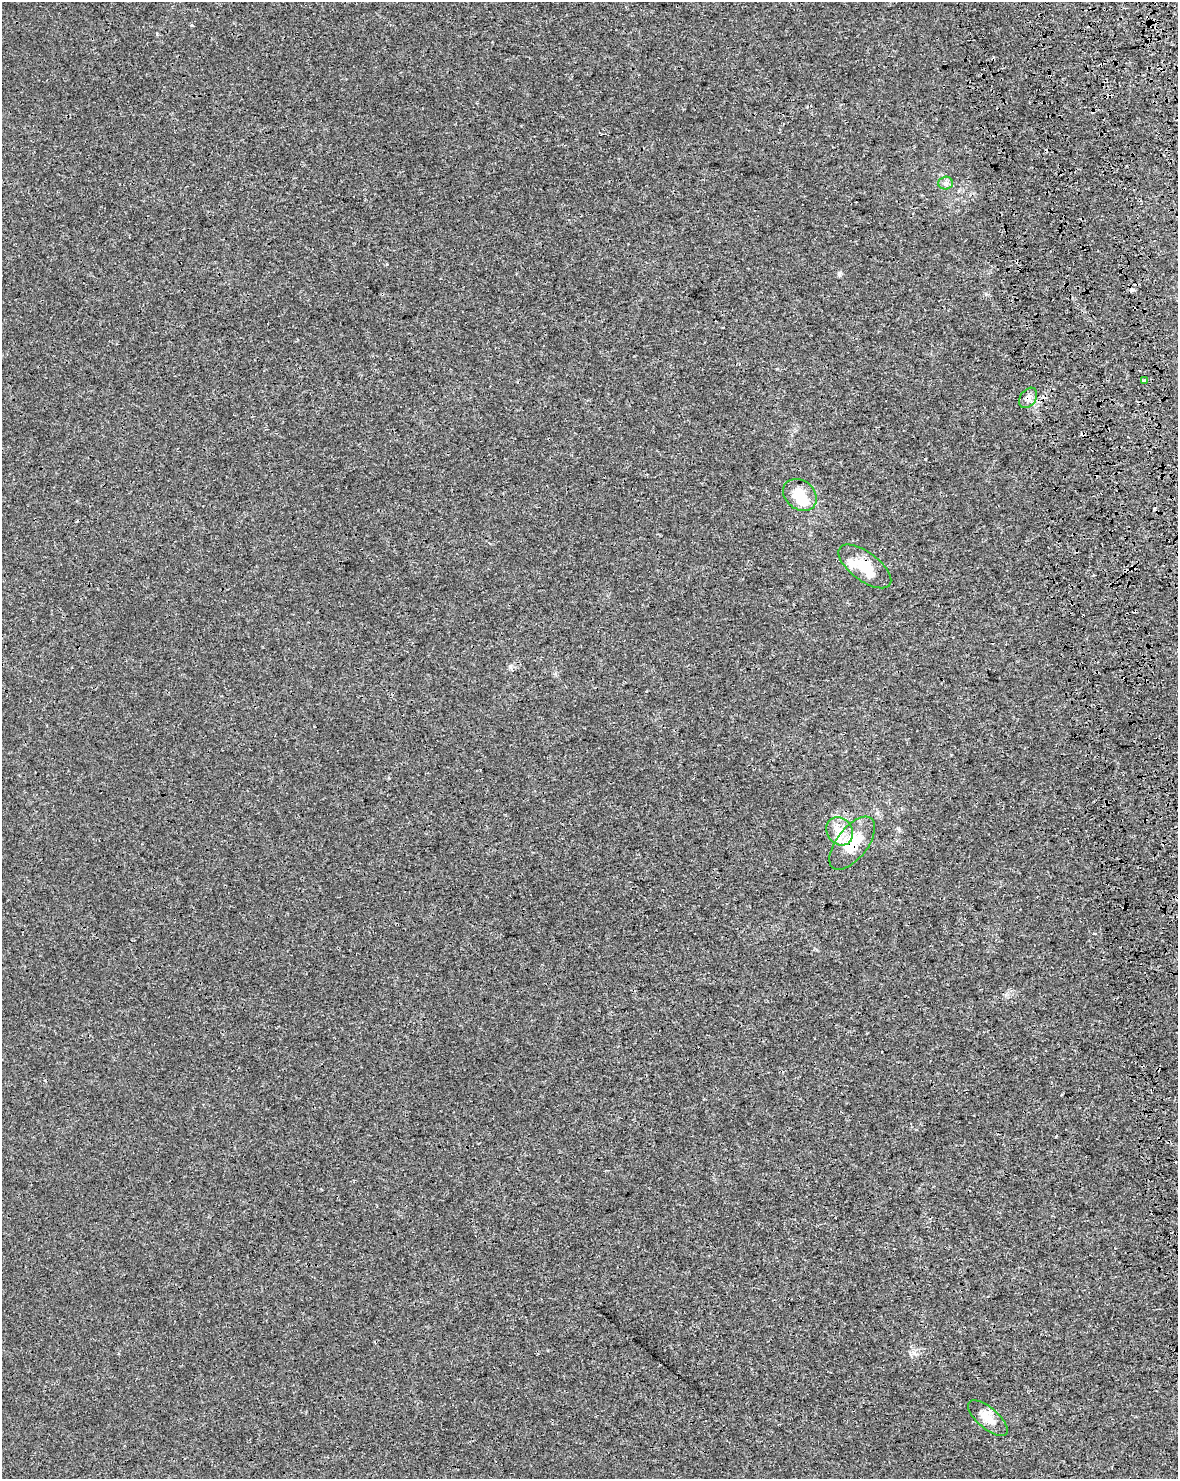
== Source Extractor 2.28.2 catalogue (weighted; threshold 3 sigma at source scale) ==
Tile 6 of 4 x 3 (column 2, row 2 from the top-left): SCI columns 1298-2473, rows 1525-3001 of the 4950 x 4571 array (HDU 1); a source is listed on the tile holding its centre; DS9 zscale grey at full resolution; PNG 1180 x 1481 px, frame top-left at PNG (2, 2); each listed source drawn as its Kron ellipse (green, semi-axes under 4 px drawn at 4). Shown black and unused: <1% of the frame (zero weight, under 3 of 4 exposures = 7% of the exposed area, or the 3 px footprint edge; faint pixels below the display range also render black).
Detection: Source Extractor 2.28.2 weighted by HDU 2 'WHT'; one run over the whole footprint, this tile lists its part. Background 1.67e-04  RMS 0.0017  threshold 0.00749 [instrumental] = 3 sigma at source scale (4.5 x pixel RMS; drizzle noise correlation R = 1.50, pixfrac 1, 0.0396/0.0396 arcsec/px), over >= 5 px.
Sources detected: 15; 2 inside a brighter object's white glare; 4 cosmic-ray / hot-pixel residue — neither listed nor drawn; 1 inside a brighter listed object's ellipse — not listed separately; the other 8 listed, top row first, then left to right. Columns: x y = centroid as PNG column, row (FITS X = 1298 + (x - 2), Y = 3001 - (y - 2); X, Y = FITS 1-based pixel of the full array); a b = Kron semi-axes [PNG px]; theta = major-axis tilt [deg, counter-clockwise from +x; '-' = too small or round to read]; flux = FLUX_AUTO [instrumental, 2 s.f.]
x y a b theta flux
946 183 7 6 - 0.51
1145 381 4 3 - 0.72
1028 398 11 7 56 0.83
800 495 18 14 -38 3.7
865 566 31 14 -37 4.1
840 831 15 12 -54 2.2
852 843 31 15 52 5.1
988 1418 24 10 -41 2.1
Overlapping masked pixels (flux is a lower limit): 3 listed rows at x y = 1028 398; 865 566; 852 843